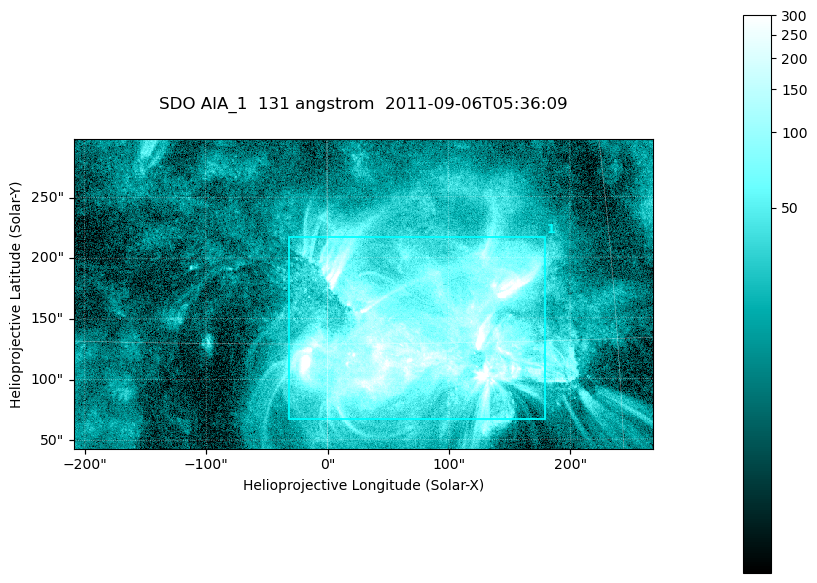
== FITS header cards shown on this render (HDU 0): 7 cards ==
TELESCOP= 'SDO     '           /
INSTRUME= 'AIA_1   '           /
WAVELNTH=                  131 /
WAVEUNIT= 'angstrom'           /
DATE-OBS= '2011-09-06T05:36:09.62' /
CTYPE1  = 'HPLN-TAN'           /
CTYPE2  = 'HPLT-TAN'           /

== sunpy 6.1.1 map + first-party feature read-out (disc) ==
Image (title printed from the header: SDO AIA_1  131 angstrom  2011-09-06T05:36:09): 794 x 424 px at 0.601 arcsec/px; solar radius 952 arcsec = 1584 px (partial field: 4.3% of the solar disc is inside the frame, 100% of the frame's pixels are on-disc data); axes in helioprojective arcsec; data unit not stated in the header (colour bar unlabelled)
Pointing: header CRPIX1/2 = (2043.22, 2045.61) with CRVAL1/2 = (0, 0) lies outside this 794 x 424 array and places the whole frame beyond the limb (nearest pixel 1.29 R_sun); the SolarSoft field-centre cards XCEN/YCEN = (29.55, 170.1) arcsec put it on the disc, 1628 arcsec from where CRPIX/CRVAL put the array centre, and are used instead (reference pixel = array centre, CRVAL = XCEN/YCEN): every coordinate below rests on XCEN/YCEN
Orientation: roll -0.139 deg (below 1 deg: not rotated)
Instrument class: DISC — disc imager (sunpy class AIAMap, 131 A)
Bright regions (active regions / flare kernels): reference = the on-disc median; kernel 7 px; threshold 5 sigma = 68.1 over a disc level ~15.8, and >= 1.15x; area >= 336 px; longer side >= 5 px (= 3 arcsec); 1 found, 1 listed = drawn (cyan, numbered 1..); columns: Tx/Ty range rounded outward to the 2 arcsec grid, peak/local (2 s.f.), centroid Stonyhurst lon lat
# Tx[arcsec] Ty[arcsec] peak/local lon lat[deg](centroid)
1 -32..180 66..218 44 +5 +15